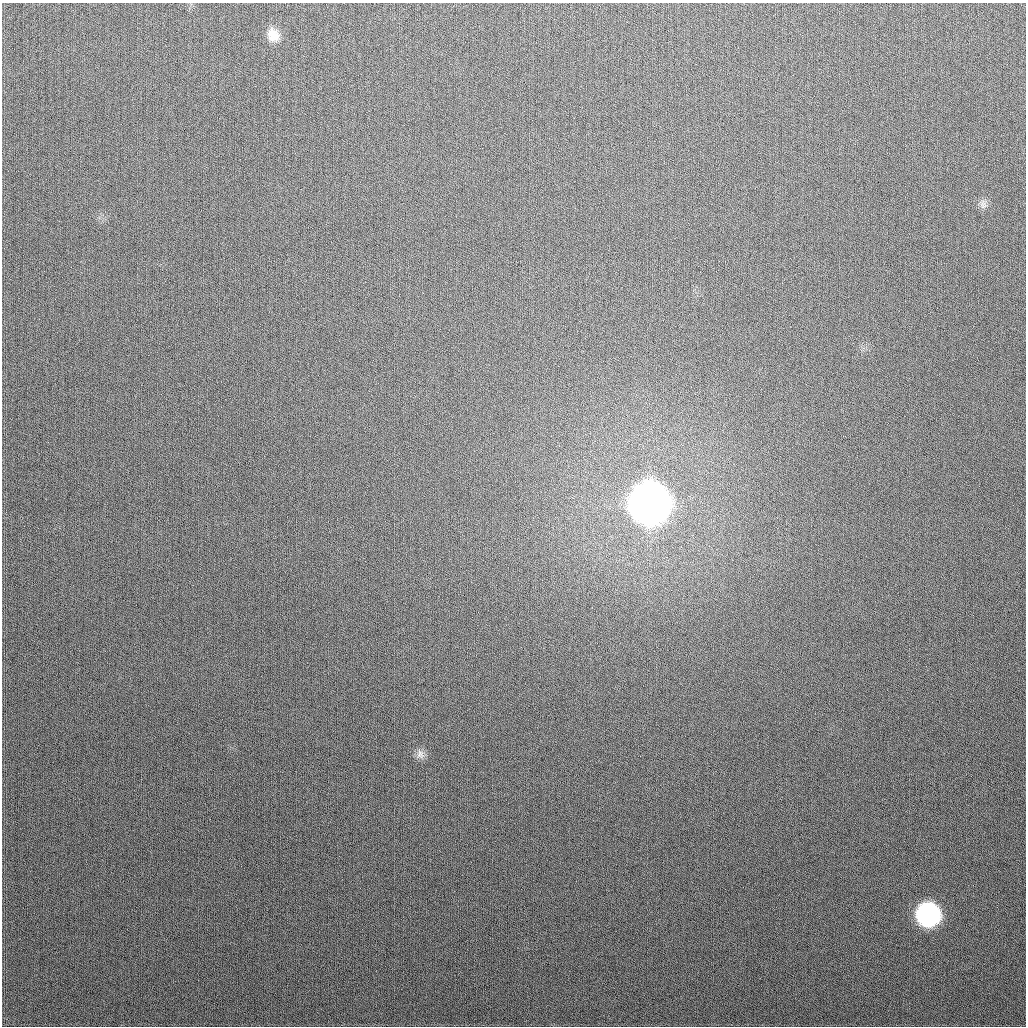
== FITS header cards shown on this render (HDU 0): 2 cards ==
NAXIS1  =                 1024
NAXIS2  =                 1024

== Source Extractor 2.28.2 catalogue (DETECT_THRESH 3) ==
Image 1024 x 1024 px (HDU 0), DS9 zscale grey, 1 PNG px = 1 image px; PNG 1028 x 1028 px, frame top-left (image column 1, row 1024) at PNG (2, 3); no overlay
Background 283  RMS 11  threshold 34.3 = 3 sigma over >= 5 px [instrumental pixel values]
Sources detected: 5; all 5 listed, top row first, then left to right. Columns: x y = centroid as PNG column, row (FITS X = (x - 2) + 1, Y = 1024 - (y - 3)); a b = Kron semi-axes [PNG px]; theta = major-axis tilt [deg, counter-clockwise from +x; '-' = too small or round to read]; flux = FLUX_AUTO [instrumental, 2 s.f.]
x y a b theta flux
273 35 16 13 -60 1.0e+04
983 205 12 6 -82 3.2e+03
649 503 18 18 - 3.1e+06
420 754 13 11 -63 5.0e+03
928 915 15 15 - 2.0e+05